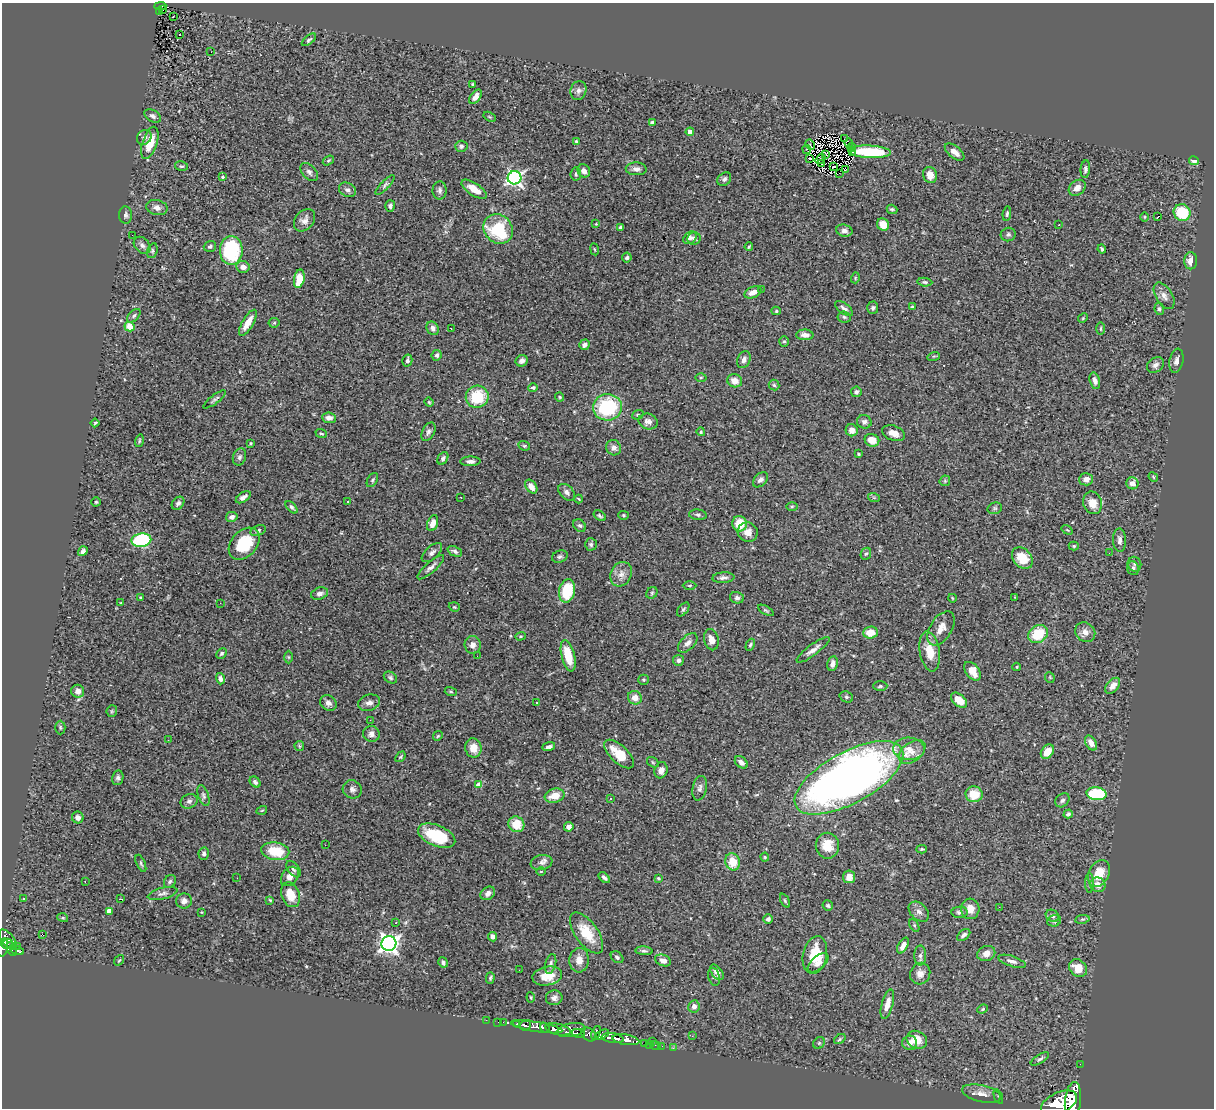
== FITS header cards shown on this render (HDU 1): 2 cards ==
NAXIS1  =                 1212
NAXIS2  =                 1106

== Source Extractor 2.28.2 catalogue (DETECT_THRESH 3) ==
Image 1212 x 1106 px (HDU 1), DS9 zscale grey, 1 PNG px = 1 image px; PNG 1216 x 1110 px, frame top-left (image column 1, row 1106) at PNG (2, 3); each listed source drawn as its Kron ellipse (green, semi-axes under 4 px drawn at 4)
Background 1.53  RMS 0.059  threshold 0.177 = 3 sigma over >= 5 px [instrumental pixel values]
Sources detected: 381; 2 with non-positive FLUX_AUTO (blend fragments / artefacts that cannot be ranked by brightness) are neither listed nor drawn; the other 379 listed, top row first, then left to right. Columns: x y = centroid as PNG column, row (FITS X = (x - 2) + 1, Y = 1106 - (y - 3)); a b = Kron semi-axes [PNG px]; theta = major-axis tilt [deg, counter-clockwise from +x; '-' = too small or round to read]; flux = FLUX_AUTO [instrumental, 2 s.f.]
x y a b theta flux
160 6 6 3 2 130
162 9 4 2 - 15
159 11 3 3 - 27
173 16 3 2 - 6.5
179 35 3 3 - 34
309 40 8 4 39 7.8
211 52 3 2 - 4.3
473 84 3 3 - 5.2
578 90 9 8 - 16
475 97 8 5 54 20
152 116 9 5 -31 12
490 117 6 4 -31 4.6
652 123 4 4 - 17
690 132 4 4 - 47
144 137 8 7 - 14
844 139 3 2 - 4.1
576 141 4 4 - 5.4
150 143 17 7 72 87
848 143 4 2 - 28
810 145 5 2 - 6
461 146 6 5 - 7.9
852 148 4 2 - 1.9
807 149 5 2 - 5.9
852 152 3 2 - 4.9
870 152 21 6 -3 160
955 152 11 6 -38 24
825 154 3 2 - 3.1
809 158 2 2 - 4.2
821 159 6 2 54 1.8
328 160 6 4 34 5.4
1194 161 5 4 - 23
822 163 4 2 - 1.1
181 166 7 5 -12 6.6
834 167 3 2 - 4.5
636 169 10 6 -2 18
1085 169 9 4 84 8.6
846 170 3 2 - 2.6
584 171 7 6 - 21
309 172 11 6 -47 13
839 173 2 2 - 1.3
576 174 6 5 - 7.9
930 175 8 7 - 36
223 177 4 4 - 6.7
514 178 7 6 - 980
724 179 7 6 - 12
385 185 13 4 46 9.6
1077 188 9 7 39 25
474 189 14 6 -34 51
347 190 9 7 -27 14
440 190 9 7 -88 13
390 206 6 5 - 11
157 208 11 7 -12 20
892 209 5 4 - 6.3
1182 213 8 8 - 170
1007 214 7 4 83 7.2
126 215 9 6 -86 11
1158 216 4 2 - 35
1145 217 4 3 - 3.1
305 220 12 9 49 23
596 224 3 3 - 3.3
883 225 6 6 - 51
1059 225 3 2 - 7.3
620 228 3 3 - 6.3
498 229 16 13 -49 230
844 231 8 6 -14 16
1008 234 7 6 - 9.3
132 235 2 2 - 5.4
690 238 7 5 38 16
694 238 6 6 - 14
142 245 9 7 -47 15
210 246 6 5 - 8.2
749 247 4 3 - 4.3
595 249 6 3 -80 4
1102 249 4 3 - 5.8
231 250 14 11 87 260
152 251 8 5 73 6.9
627 257 5 4 - 6.9
1191 261 8 6 -90 37
243 267 6 6 - 25
855 278 5 3 - 4.1
299 279 9 5 78 100
925 282 7 4 -6 8
761 290 2 2 - 6.7
753 292 9 5 23 30
1164 296 15 8 -58 25
912 307 3 3 - 4.3
873 308 6 5 - 8.6
844 309 10 5 -37 16
1159 309 6 4 -81 7.8
776 311 5 4 - 5.5
134 316 8 5 46 9.1
844 317 7 5 -6 9.7
1083 318 5 4 - 4.1
248 323 15 5 60 50
274 323 5 5 - 5.6
130 327 5 4 - 68
433 328 7 6 - 15
451 328 3 2 - 5.6
1101 329 6 3 89 4.3
805 335 8 5 -2 23
784 341 5 5 - 5.7
584 345 5 5 - 15
437 355 5 5 - 11
934 356 6 4 17 4.5
407 360 6 5 - 10
744 360 9 6 68 18
522 361 6 5 - 14
1176 361 12 7 78 18
1155 365 9 7 35 15
701 377 5 3 - 4.6
735 381 7 6 - 33
1095 381 8 5 -74 17
774 385 5 5 - 6.5
533 387 5 4 - 8
856 392 5 5 - 11
477 397 11 11 - 160
560 397 5 3 - 4.9
214 399 14 4 37 10
429 402 4 3 - 4.5
608 407 14 13 - 280
638 415 6 4 20 5
329 418 7 5 -6 17
648 422 9 8 - 21
864 422 7 7 - 13
95 423 4 2 - 4.9
852 430 6 6 - 27
428 432 10 6 61 12
701 432 4 4 - 7.4
321 433 6 4 -23 5.8
894 433 12 7 -19 35
872 440 7 6 - 45
139 441 6 4 74 5.6
250 443 3 2 - 3.2
524 446 6 4 -20 6.1
614 448 8 7 - 18
858 454 3 3 - 5.8
239 457 9 6 70 11
443 458 7 5 57 12
470 461 10 5 1 16
1153 477 5 4 - 4.3
1086 479 7 6 - 24
372 480 8 5 60 7.8
760 480 9 6 44 15
945 481 6 5 - 5.8
1132 483 6 6 - 28
531 487 8 5 -55 30
567 492 10 6 -46 15
243 497 8 4 34 15
461 497 3 2 - 5.4
874 498 6 4 -19 5.2
579 499 4 3 - 4.4
348 501 3 2 - 3.2
96 502 4 4 - 5.2
178 503 7 5 49 10
1093 503 11 9 -75 50
792 506 6 4 1 4.6
292 507 7 4 -47 8.2
995 508 7 5 15 7.6
623 515 5 4 - 5.3
698 515 9 5 -7 10
600 516 7 4 -33 8
232 517 6 5 - 18
433 523 8 5 70 35
740 524 8 7 - 80
580 526 7 5 -40 9.5
1067 530 6 3 -36 3.6
258 531 8 5 22 9.8
748 532 10 9 - 34
141 540 10 7 9 330
1119 540 12 6 -88 17
244 544 18 13 48 150
591 544 6 6 - 8.1
1074 546 5 4 - 5.9
83 551 5 4 - 12
455 551 8 5 -24 12
432 553 12 6 41 15
1109 553 2 2 - 6.4
866 554 6 5 - 6.4
560 557 8 6 20 9
1022 558 12 9 -50 81
1134 564 7 6 - 11
431 567 17 5 42 18
1133 568 7 6 - 10
621 574 13 10 62 31
723 578 11 5 4 15
689 585 7 3 0 4.9
567 591 11 8 79 150
652 593 6 5 - 7.4
319 594 8 6 20 18
1015 597 3 2 - 3.4
140 598 3 2 - 4.2
737 598 7 5 -13 11
952 598 4 2 - 2.9
121 603 4 3 - 3.9
220 603 2 2 - 6
454 607 6 4 -20 5.1
683 609 8 4 52 7.3
766 610 8 4 -30 6.4
941 628 19 11 58 45
870 632 7 6 - 51
1085 632 11 9 -39 27
1038 634 10 8 33 120
520 636 5 4 - 5
711 640 11 7 -76 29
688 643 12 6 45 23
473 645 9 8 - 21
750 645 6 4 62 6.7
813 650 20 5 37 24
930 651 20 10 -80 74
221 653 6 4 47 7.3
477 656 2 2 - 6.4
568 656 16 6 -76 100
288 657 6 4 -89 4.7
678 660 5 5 - 13
833 664 7 5 81 16
1017 667 4 3 - 3.4
972 671 11 6 -52 43
1050 677 5 4 - 4.5
390 678 7 5 -35 7.1
220 679 6 4 -73 14
643 680 5 5 - 5.2
880 686 7 4 2 7.3
1113 686 9 5 49 29
78 691 6 6 - 26
451 692 6 4 -16 5.6
846 697 7 5 -21 6.7
635 698 7 6 - 30
959 700 9 5 -40 53
328 703 8 7 - 20
369 703 11 8 16 19
537 703 2 2 - 3.7
112 711 6 5 - 6.1
370 720 3 2 - 5.5
60 728 7 5 -88 6.7
371 734 8 8 - 18
438 736 5 4 - 5.3
168 740 3 2 - 3.5
1091 743 8 5 -59 23
299 746 5 4 - 4.9
549 747 6 3 17 14
473 748 9 8 - 50
909 749 16 11 -2 51
912 752 15 9 39 44
1047 752 8 6 52 51
619 754 18 9 -43 93
400 757 6 4 49 4.8
653 762 6 4 -32 5.1
741 762 7 5 -40 20
661 770 8 6 72 25
118 778 7 5 78 9.8
849 778 60 25 29 3000
255 782 6 4 -46 12
479 785 4 4 - 58
700 788 12 7 78 15
352 789 9 9 - 17
974 794 8 8 - 78
1096 794 10 6 -5 230
203 796 11 5 -70 11
555 796 10 7 17 60
610 799 3 3 - 9.3
1062 800 8 6 43 12
189 801 9 7 24 14
262 810 5 3 - 3.6
1068 814 4 3 - 6.9
78 817 6 5 - 15
516 824 8 7 - 77
569 827 5 4 - 20
437 836 19 10 -22 180
325 845 2 2 - 6
827 846 13 11 -81 72
922 849 5 4 - 5.6
275 851 14 9 -9 120
204 854 6 5 - 11
765 857 4 4 - 4.2
733 862 9 7 -76 68
141 863 9 3 -66 6.3
541 863 11 7 10 16
293 869 9 5 -52 10
541 871 4 3 - 4
1099 873 14 10 61 81
290 876 10 7 53 31
849 877 6 6 - 33
237 878 3 2 - 4.2
604 878 7 4 -43 8.9
658 878 4 3 - 4
170 881 7 5 57 7.8
85 882 3 2 - 5.1
1090 883 10 4 90 9.9
1098 885 8 7 - 32
488 893 8 6 38 16
163 894 15 5 14 16
291 895 13 9 -71 69
24 899 3 3 - 5.4
120 899 3 2 - 4.5
270 900 3 3 - 5
184 901 8 7 - 20
785 901 7 4 -64 5.7
828 906 5 5 - 6.7
999 907 2 2 - 49
970 909 10 9 - 36
109 911 4 4 - 36
202 912 4 2 - 2.8
919 912 12 8 -45 21
959 912 8 5 2 13
1052 916 7 5 -33 10
63 918 5 3 - 4.2
768 919 5 4 - 10
1082 919 7 3 8 5.7
1054 921 7 5 22 8
396 923 3 2 - 12
914 925 7 4 -59 5.5
587 933 24 11 -54 100
42 934 3 2 - 14
964 935 7 4 40 11
492 937 5 4 - 19
8 940 12 6 -53 920
7 944 6 3 34 390
389 944 7 7 - 1800
17 946 2 2 - 13
903 946 8 4 60 23
3 948 9 5 77 810
12 949 7 4 -69 450
17 951 7 3 -13 290
644 951 8 4 -5 8.9
986 954 9 7 23 28
815 955 19 12 78 110
920 956 10 6 90 13
617 957 7 5 -40 9
119 960 6 3 52 4.6
579 960 12 9 87 36
663 960 8 5 -23 18
1012 961 14 5 -18 16
443 962 5 4 - 8.1
818 963 12 6 40 23
551 964 10 5 75 11
1078 968 10 8 -39 66
519 970 2 2 - 6.6
717 972 9 5 -53 16
920 974 11 10 - 26
547 976 15 9 11 64
714 977 9 5 -77 8.9
490 978 6 3 88 6.5
531 997 5 3 - 4
554 998 8 7 - 17
887 1004 15 5 75 38
694 1006 6 6 - 20
982 1009 5 4 - 4.9
486 1020 2 2 - 16
498 1022 2 2 - 20
503 1022 2 2 - 16
517 1024 3 3 - 340
525 1025 6 5 - 650
537 1027 26 5 -9 2600
545 1028 5 3 - 1500
558 1029 13 5 -13 5900
571 1030 14 6 11 2600
579 1033 7 3 -17 740
596 1033 7 4 67 940
589 1034 8 6 -34 1200
602 1035 8 4 28 780
692 1036 3 3 - 4.5
613 1038 11 5 -9 2900
840 1039 6 4 37 5.4
626 1040 13 5 -9 2600
917 1040 10 8 -26 51
652 1041 2 2 - 110
819 1043 6 5 - 6.1
910 1043 7 7 - 21
645 1044 3 3 - 70
649 1044 2 2 - 27
656 1045 5 2 - 34
662 1046 2 2 - 22
673 1048 2 2 - 24
1040 1059 10 4 31 9.4
1080 1064 2 2 - 17
982 1094 20 8 -14 39
998 1097 7 2 -68 3.7
1073 1101 19 8 84 9600
1059 1103 19 10 25 11000
At the frame edge (FLAGS 8, measured only in part): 3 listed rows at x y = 3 948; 1073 1101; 1059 1103
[2 non-positive-flux detections neither listed nor drawn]